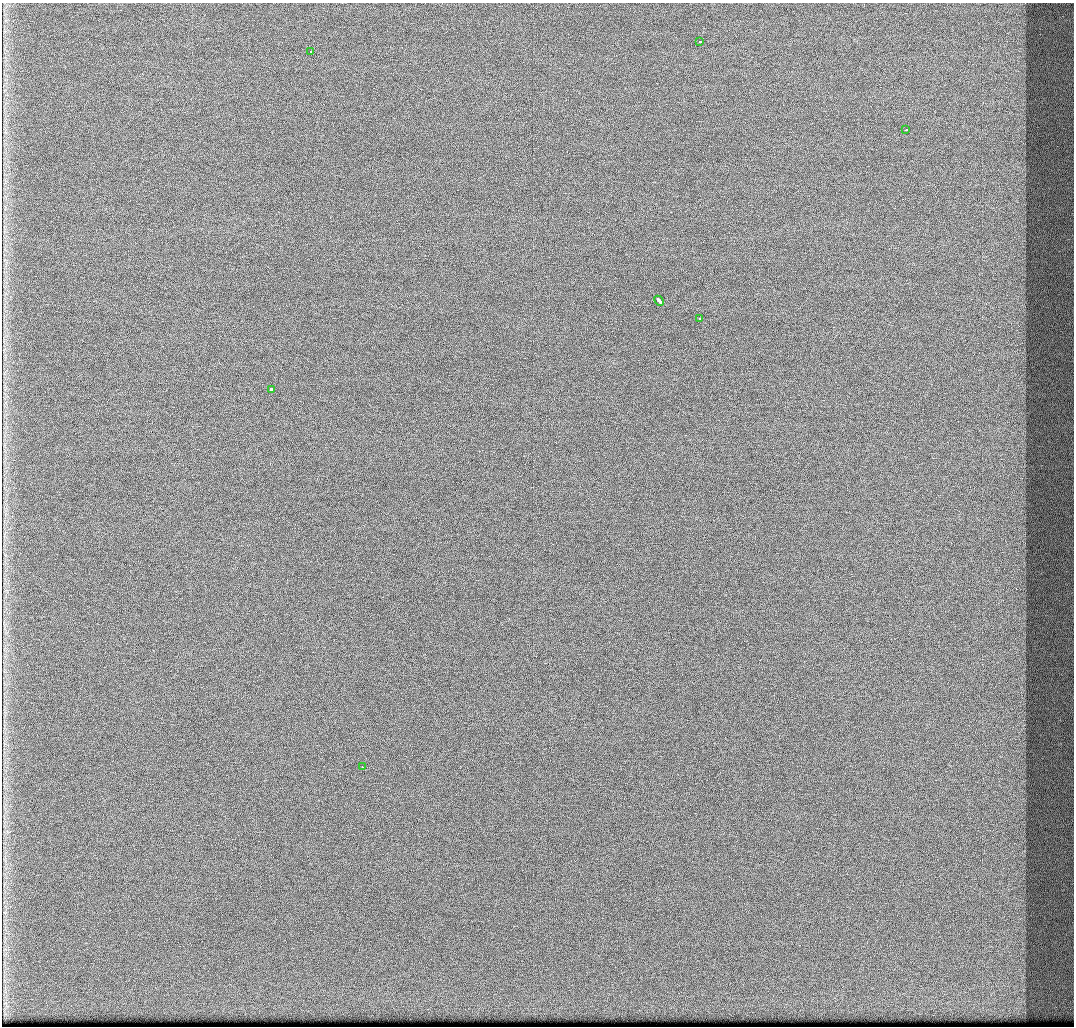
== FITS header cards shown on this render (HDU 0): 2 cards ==
NAXIS1  =                 1072 / Axis length
NAXIS2  =                 1024 / Axis length

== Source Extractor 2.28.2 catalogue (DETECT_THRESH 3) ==
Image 1072 x 1024 px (HDU 0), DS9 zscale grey, 1 PNG px = 1 image px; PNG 1076 x 1028 px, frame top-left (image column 1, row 1024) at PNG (2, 3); each listed source drawn as its Kron ellipse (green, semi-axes under 4 px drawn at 4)
Background 429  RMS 4.9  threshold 14.8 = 3 sigma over >= 5 px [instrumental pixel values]
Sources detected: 7; all 7 listed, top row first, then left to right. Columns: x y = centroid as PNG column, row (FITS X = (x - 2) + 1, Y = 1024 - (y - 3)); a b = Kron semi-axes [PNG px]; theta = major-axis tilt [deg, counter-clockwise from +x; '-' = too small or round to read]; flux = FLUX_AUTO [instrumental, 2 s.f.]
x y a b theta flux
699 41 3 3 - 1100
311 52 3 3 - 1100
906 130 3 2 - 1300
659 301 5 3 - 12000
699 318 3 2 - 1000
271 389 3 3 - 6100
362 767 2 2 - 1000